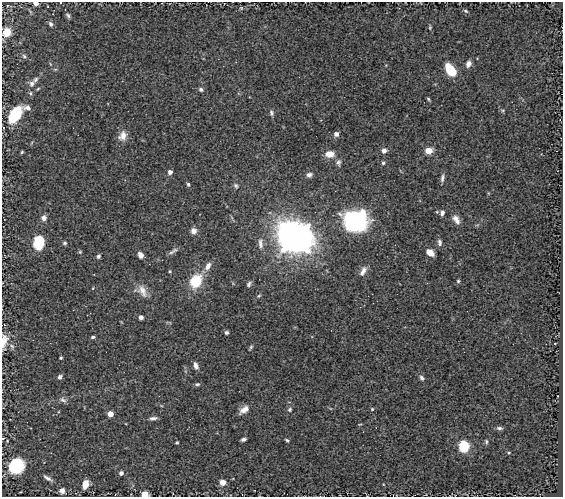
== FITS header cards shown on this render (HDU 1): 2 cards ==
NAXIS1  =                  561
NAXIS2  =                  495

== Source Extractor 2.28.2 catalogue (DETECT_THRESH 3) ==
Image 561 x 495 px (HDU 1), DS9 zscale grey, 1 PNG px = 1 image px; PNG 565 x 499 px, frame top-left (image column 1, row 495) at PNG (2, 2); no overlay
Background 0.682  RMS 0.025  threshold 0.0742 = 3 sigma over >= 5 px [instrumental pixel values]
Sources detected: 94; all 94 listed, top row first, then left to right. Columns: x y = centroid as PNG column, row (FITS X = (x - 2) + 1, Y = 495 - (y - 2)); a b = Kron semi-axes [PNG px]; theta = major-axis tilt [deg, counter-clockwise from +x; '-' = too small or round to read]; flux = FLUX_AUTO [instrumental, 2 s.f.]
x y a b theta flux
60 2 2 2 - 1.4
36 3 4 3 - 15
241 8 5 5 - 1.8
465 11 6 4 -28 2.6
68 15 8 4 -53 3.7
51 24 7 5 -71 4.2
430 28 5 4 - 2
7 32 7 6 - 34
24 56 6 5 - 3.1
468 64 8 6 67 8.8
449 68 11 7 -81 35
55 69 6 4 -17 2
453 72 8 6 79 20
36 80 7 5 46 4
32 83 9 8 - 6.5
201 89 6 5 - 4.4
30 93 5 4 - 2.6
428 99 5 3 - 2.2
27 108 8 6 -17 6.9
503 110 6 4 18 2.2
271 113 7 6 - 3.9
15 115 16 9 56 75
336 134 4 4 - 8.2
123 136 12 10 67 15
384 150 7 6 - 6.8
429 151 5 4 - 56
22 152 4 3 - 1.9
330 154 10 7 -1 17
338 162 9 7 -89 5.4
383 163 4 4 - 2.7
170 172 5 4 - 6.9
309 175 7 6 - 5.7
442 178 10 4 81 5.1
188 184 5 4 - 2.9
236 186 7 5 -58 3.5
437 212 4 4 - 1.8
442 213 6 5 - 5.1
44 218 7 6 - 7.7
456 219 12 7 -59 11
355 221 14 12 -4 430
194 231 8 7 - 7.9
295 238 14 12 -29 2200
39 242 13 10 81 51
439 242 9 6 -83 5.3
65 243 6 4 1 2.7
260 243 14 6 -86 9.2
173 251 13 4 33 5
80 252 4 4 - 1.8
430 253 7 5 -34 19
140 255 7 5 -62 7.9
98 256 5 5 - 3.5
208 266 10 6 62 11
170 271 4 4 - 1.8
363 271 13 7 61 10
196 281 13 10 59 58
458 281 4 4 - 2.2
249 284 7 4 57 3.7
93 288 4 3 - 1.2
142 291 18 10 -62 16
259 296 5 4 - 1.9
141 317 4 4 - 5.9
226 332 4 4 - 3
93 337 4 3 - 2.7
4 341 17 7 83 15
555 343 3 2 - 1.3
12 346 9 6 -51 4.5
251 347 6 3 54 2.5
61 358 3 3 - 2.1
196 366 8 5 -70 7.8
60 377 5 4 - 5.4
422 378 7 5 -51 4.2
197 384 7 4 -6 2.9
63 400 10 6 -23 5.4
290 409 6 5 - 3.3
372 409 5 5 - 2.1
244 410 13 7 35 12
110 414 4 4 - 30
153 418 10 4 6 5.4
360 424 5 3 - 1.4
499 428 8 4 -6 4.1
3 438 3 2 - 1.4
243 439 5 3 - 4.2
287 440 5 3 - 2.4
486 441 6 4 -77 2.7
177 442 3 2 - 1.8
464 446 8 7 - 66
509 453 4 3 - 1.5
16 466 13 12 - 88
121 473 4 4 - 6.7
47 478 12 4 -32 5.8
223 482 5 5 - 14
85 484 8 5 75 18
62 491 6 6 - 8
145 494 5 4 - 24
At the frame edge (FLAGS 8, measured only in part): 7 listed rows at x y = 60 2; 36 3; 7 32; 15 115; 4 341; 3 438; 145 494